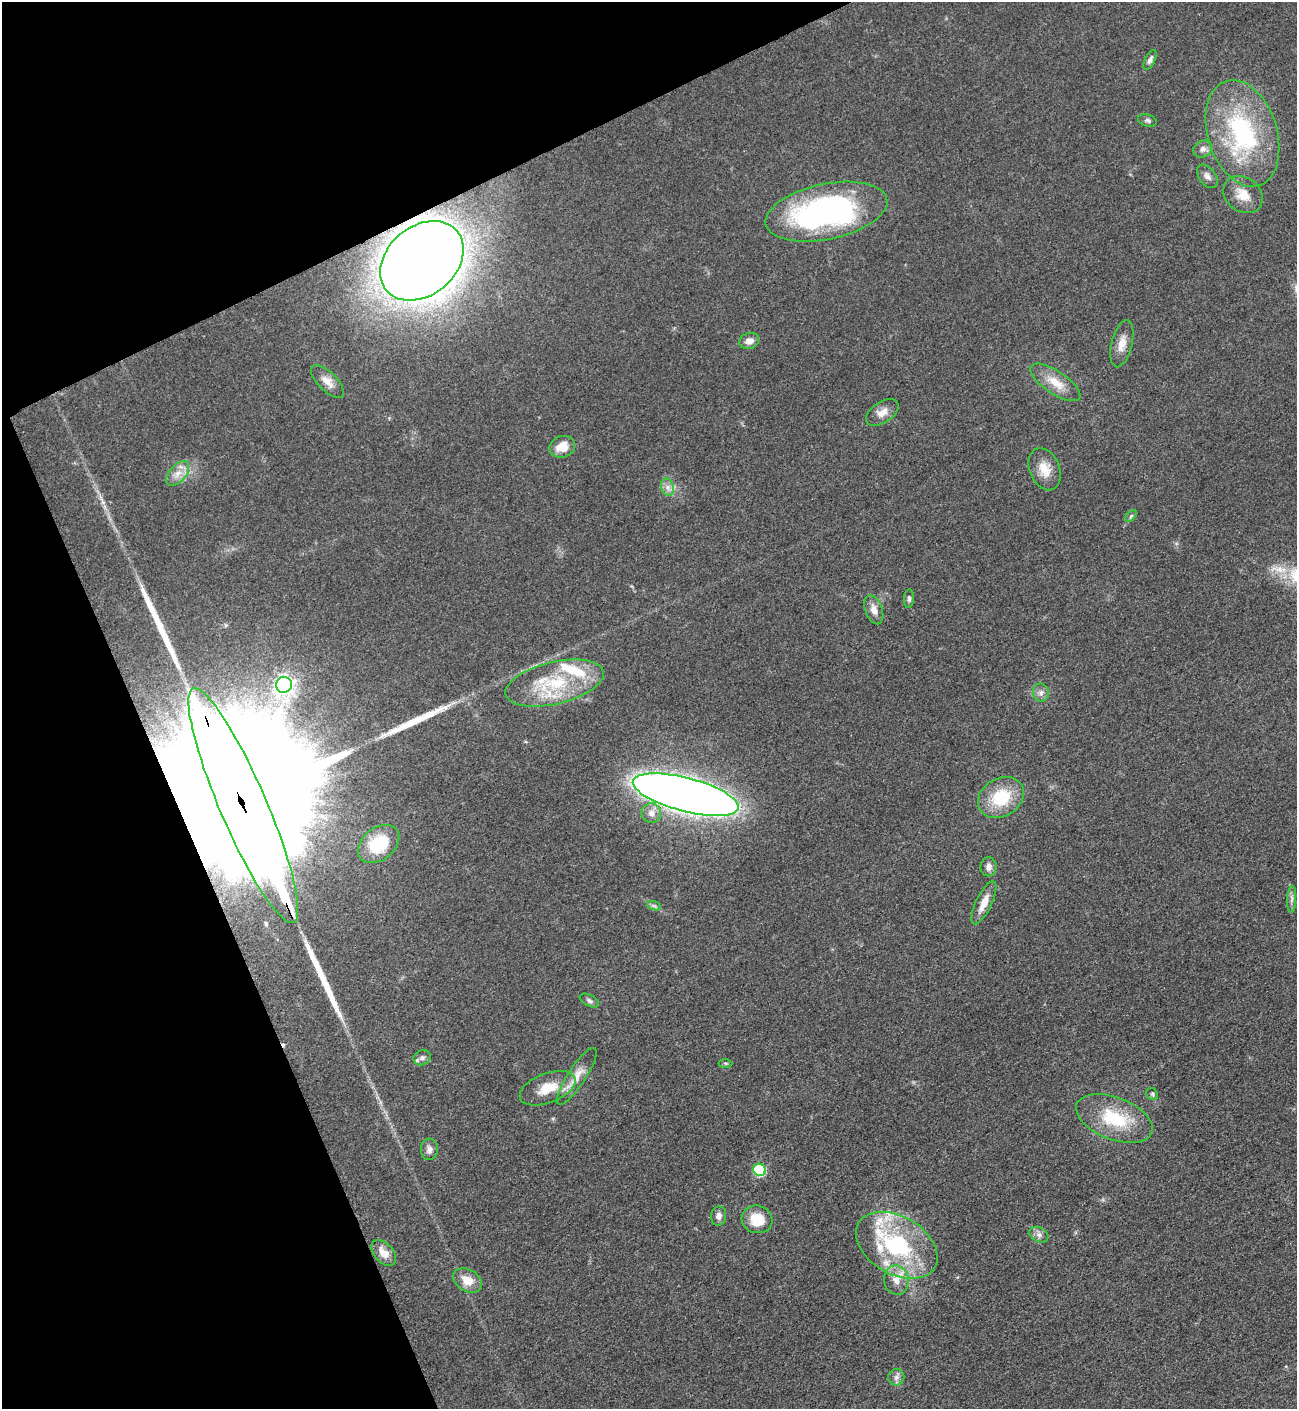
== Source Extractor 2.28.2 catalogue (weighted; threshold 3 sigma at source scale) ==
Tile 5 of 4 x 4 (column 1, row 2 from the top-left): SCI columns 163-1457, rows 2823-4229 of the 5639 x 5648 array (HDU 1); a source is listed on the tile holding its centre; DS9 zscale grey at full resolution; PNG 1299 x 1411 px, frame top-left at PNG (2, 2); each listed source drawn as its Kron ellipse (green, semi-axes under 4 px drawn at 4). Shown black and unused: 22% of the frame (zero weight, under 3 of 5 exposures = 1% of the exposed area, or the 3 px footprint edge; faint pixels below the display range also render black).
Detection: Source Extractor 2.28.2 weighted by HDU 2 'WHT'; one run over the whole footprint, this tile lists its part. Background 0.0918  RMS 0.0067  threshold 0.0301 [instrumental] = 3 sigma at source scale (4.5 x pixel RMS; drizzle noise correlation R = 1.50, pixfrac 1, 0.05/0.05 arcsec/px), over >= 5 px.
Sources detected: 60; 1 cosmic-ray / hot-pixel residue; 3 long thin detections or spike segments (spike, bleed or trail) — neither listed nor drawn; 7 inside a brighter listed object's ellipse — not listed separately; the other 49 listed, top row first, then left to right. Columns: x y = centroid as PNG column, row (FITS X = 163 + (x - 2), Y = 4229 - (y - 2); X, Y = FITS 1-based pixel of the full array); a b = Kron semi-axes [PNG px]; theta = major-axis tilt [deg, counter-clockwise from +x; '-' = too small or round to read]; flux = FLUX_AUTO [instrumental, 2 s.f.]
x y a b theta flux
1150 60 11 5 63 2.4
1147 120 9 6 -17 1.8
1242 133 55 34 -72 99
1203 149 10 8 32 3.6
1207 176 13 8 -53 3.6
1243 195 21 17 -38 12
826 212 62 28 12 180
422 261 46 34 40 1800
749 341 10 8 19 5.1
1122 344 24 10 76 8.2
327 381 21 9 -44 6.7
1055 382 29 11 -34 13
882 413 18 10 34 6.4
562 447 13 10 19 9.9
1045 469 22 15 -67 11
178 473 14 8 49 6.5
667 487 9 6 -73 3.2
1131 516 7 4 46 1.2
909 599 9 5 86 1.7
874 610 15 8 -70 5.2
555 683 50 21 13 46
284 685 8 8 - 300
1041 693 9 8 - 3.1
686 795 54 16 -14 1100
1001 797 24 19 32 30
243 806 127 23 -67 140000
651 813 10 10 - 5.1
379 844 23 16 38 26
988 867 9 8 - 3.4
1292 899 13 4 87 2.4
984 903 23 8 65 8.5
654 906 7 4 -19 1.4
589 1001 10 5 -27 1.8
422 1058 9 7 28 2.5
725 1063 7 4 -1 0.87
577 1076 33 9 57 9.8
548 1088 29 15 20 17
1152 1094 6 5 - 1.2
1114 1118 40 21 -21 36
429 1149 11 8 87 3.4
760 1170 6 6 - 52
719 1216 10 7 84 3.4
757 1219 15 13 -16 15
1039 1235 10 7 -26 3
897 1245 44 29 -31 77
384 1253 15 9 -48 8
468 1280 15 11 -31 9.8
896 1280 15 12 -81 8.5
896 1377 8 8 - 2.9
Overlapping masked pixels (flux is a lower limit): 2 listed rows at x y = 422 261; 243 806